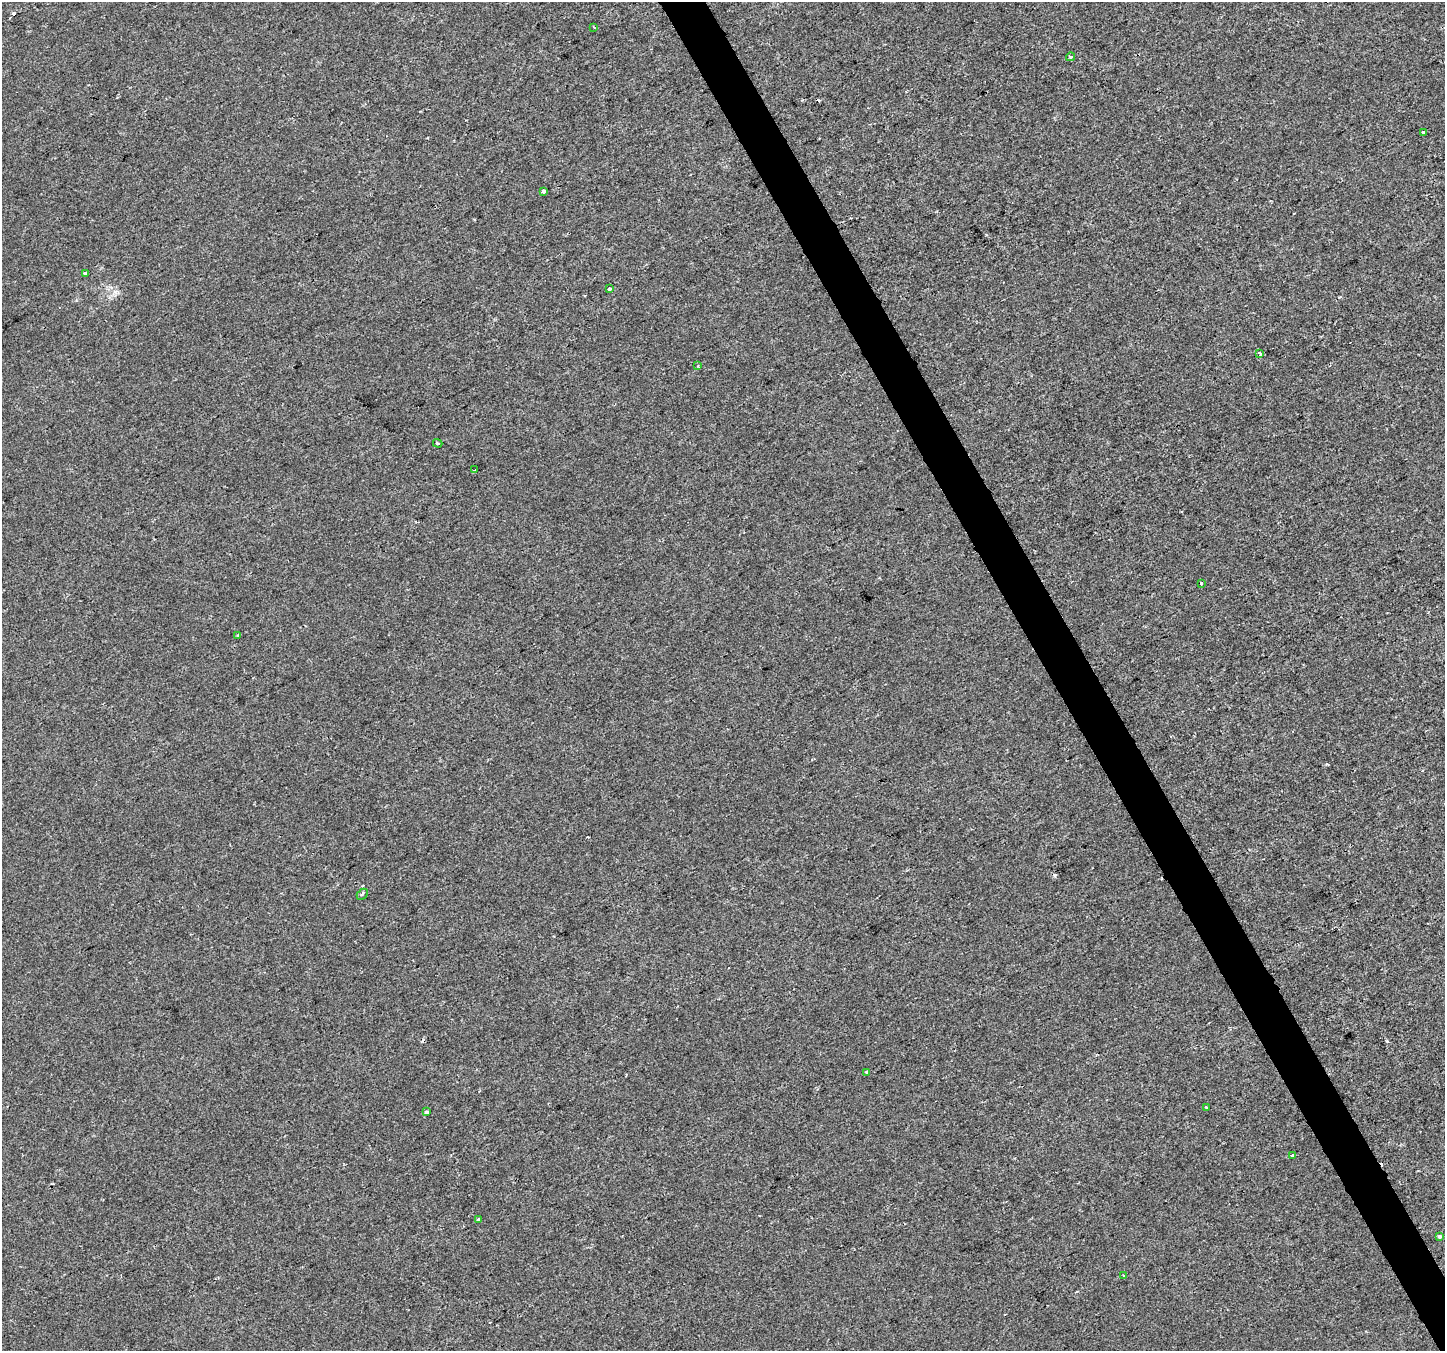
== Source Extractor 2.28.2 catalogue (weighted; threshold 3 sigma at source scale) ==
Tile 6 of 4 x 4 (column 2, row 2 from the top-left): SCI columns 1443-2885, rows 2798-4146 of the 5772 x 5655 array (HDU 1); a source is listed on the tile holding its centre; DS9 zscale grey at full resolution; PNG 1447 x 1353 px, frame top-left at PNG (2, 2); each listed source drawn as its Kron ellipse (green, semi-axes under 4 px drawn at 4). Shown black and unused: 3% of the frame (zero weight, under 2 of 3 exposures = <1% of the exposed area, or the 3 px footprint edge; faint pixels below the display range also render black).
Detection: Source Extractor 2.28.2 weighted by HDU 2 'WHT'; one run over the whole footprint, this tile lists its part. Background 2.47e-04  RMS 0.0042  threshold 0.019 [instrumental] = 3 sigma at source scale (4.5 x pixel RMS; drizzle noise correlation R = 1.50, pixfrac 1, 0.0396/0.0396 arcsec/px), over >= 5 px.
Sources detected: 28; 8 cosmic-ray / hot-pixel residue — neither listed nor drawn; the other 20 listed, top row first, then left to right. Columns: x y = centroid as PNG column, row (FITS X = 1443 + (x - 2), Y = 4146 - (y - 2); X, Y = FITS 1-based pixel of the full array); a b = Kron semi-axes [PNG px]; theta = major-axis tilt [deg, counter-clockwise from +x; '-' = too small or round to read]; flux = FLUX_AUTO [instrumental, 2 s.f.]
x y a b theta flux
593 27 4 2 - 0.39
1071 57 4 3 - 0.69
1423 132 3 3 - 1.1
543 191 4 3 - 4.2
85 273 4 3 - 0.67
610 289 3 3 - 1.5
1260 353 3 3 - 4
698 366 4 3 - 0.42
438 443 5 4 - 0.53
475 470 4 2 - 0.41
1201 584 3 3 - 2.1
238 635 3 3 - 0.5
362 894 6 4 44 0.72
867 1072 3 3 - 1.2
1206 1107 3 2 - 0.34
427 1112 4 3 - 5
1292 1155 3 3 - 1.4
478 1219 3 3 - 0.66
1440 1236 3 3 - 1.8
1123 1276 3 3 - 1.6